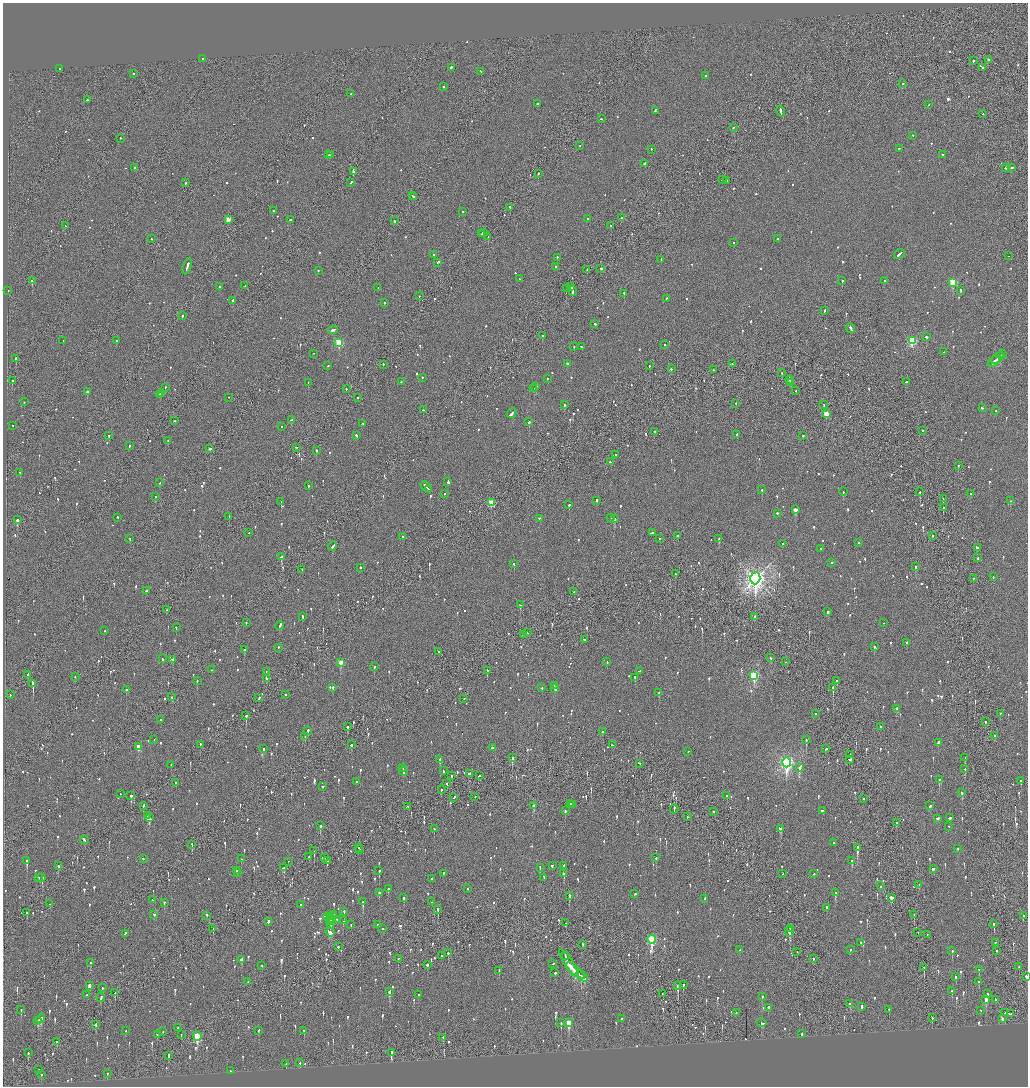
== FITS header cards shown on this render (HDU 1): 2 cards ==
NAXIS1  =                 2051
NAXIS2  =                 2168

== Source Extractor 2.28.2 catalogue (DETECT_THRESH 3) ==
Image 2051 x 2168 px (HDU 1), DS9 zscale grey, zoomed out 1/2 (1 PNG px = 2 x 2 image px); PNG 1030 x 1088 px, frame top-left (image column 2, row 2168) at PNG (3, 3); each listed source drawn as its Kron ellipse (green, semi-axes under 4 px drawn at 4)
Background -0.0903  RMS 0.068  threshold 0.205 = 3 sigma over >= 5 px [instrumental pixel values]
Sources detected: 1385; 48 cannot appear on this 1/2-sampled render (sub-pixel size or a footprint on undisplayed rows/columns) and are neither listed nor drawn; of the other 1337, the 500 brightest by FLUX_AUTO listed and drawn (837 fainter detections omitted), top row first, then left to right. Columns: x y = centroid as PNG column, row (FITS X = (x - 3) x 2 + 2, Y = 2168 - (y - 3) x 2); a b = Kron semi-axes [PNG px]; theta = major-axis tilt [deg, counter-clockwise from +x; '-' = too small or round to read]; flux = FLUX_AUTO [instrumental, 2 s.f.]
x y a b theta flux
202 59 2 2 - 75
989 60 2 2 - 59
973 61 2 2 - 180
451 68 3 2 - 190
982 68 2 2 - 450
60 69 2 2 - 110
480 72 2 2 - 71
134 74 2 1 - 120
705 76 2 2 - 52
902 84 2 2 - 96
443 87 2 2 - 150
351 94 2 2 - 110
87 100 2 2 - 170
537 104 2 2 - 120
928 105 2 2 - 56
655 111 3 2 - 99
781 112 5 2 - 270
983 114 2 2 - 64
601 119 2 2 - 56
733 128 2 2 - 79
913 136 2 2 - 75
120 139 2 2 - 140
580 146 2 2 - 51
652 149 2 2 - 74
899 149 2 2 - 73
329 155 2 2 - 97
331 155 2 2 - 140
943 155 2 2 - 75
644 164 2 2 - 160
134 168 2 2 - 210
1005 168 2 2 - 79
1012 168 3 2 - 190
353 172 3 1 - 680
538 174 2 2 - 55
723 180 2 2 - 140
727 181 2 2 - 150
186 183 3 2 - 81
351 183 3 2 - 80
412 196 2 1 - 130
414 197 3 2 - 250
510 208 2 1 - 78
273 211 2 2 - 140
462 212 2 2 - 100
621 218 2 2 - 67
588 219 2 2 - 190
228 220 2 2 - 190
290 220 2 2 - 150
394 221 2 2 - 130
65 226 2 1 - 73
611 226 2 2 - 76
483 233 4 2 - 530
482 234 2 1 - 100
488 237 2 1 - 200
151 239 2 1 - 51
778 239 2 2 - 58
734 243 2 2 - 58
899 254 6 2 39 330
434 255 2 2 - 75
1009 256 2 1 - 52
557 258 2 2 - 140
661 260 2 2 - 65
438 263 2 2 - 200
187 267 8 2 71 290
556 267 2 2 - 76
601 269 3 2 - 100
587 270 2 1 - 400
318 271 2 2 - 63
519 279 2 2 - 67
32 281 2 2 - 400
842 281 2 2 - 320
885 281 2 2 - 120
953 283 3 3 - 850
245 286 2 2 - 76
220 287 2 2 - 350
571 287 4 1 - 150
378 288 2 1 - 180
566 289 2 1 - 55
8 291 2 2 - 110
572 291 5 2 - 240
961 291 2 2 - 61
624 294 2 2 - 420
419 296 2 1 - 56
666 299 3 2 - 75
233 301 2 2 - 800
384 303 2 2 - 77
825 311 4 2 - 92
182 316 2 2 - 180
595 324 2 2 - 110
851 329 5 2 - 210
333 330 5 2 - 160
542 336 2 2 - 180
926 337 2 2 - 130
63 341 2 2 - 90
117 341 2 2 - 170
912 341 3 3 - 1200
339 343 3 3 - 930
665 345 2 1 - 110
574 347 2 2 - 100
581 347 2 2 - 53
944 352 2 2 - 130
314 354 2 2 - 60
1002 355 4 2 - 160
16 359 3 2 - 1400
998 359 7 1 40 340
994 362 6 2 34 210
567 364 2 2 - 140
732 364 2 1 - 76
383 365 2 2 - 68
328 366 2 2 - 59
649 366 2 2 - 110
671 369 2 2 - 56
713 370 2 1 - 140
782 373 2 2 - 64
422 378 2 2 - 100
548 379 2 2 - 52
790 380 4 2 - 230
12 381 2 2 - 150
401 382 2 2 - 70
906 382 2 2 - 88
308 383 2 2 - 170
791 383 3 1 - 250
536 387 3 2 - 160
165 388 2 2 - 92
346 389 2 2 - 71
534 389 2 2 - 120
796 391 2 2 - 60
87 392 2 2 - 230
161 394 2 1 - 97
160 395 2 2 - 140
229 398 2 1 - 160
357 398 2 1 - 68
24 402 2 2 - 77
736 404 2 2 - 54
564 405 2 2 - 89
824 405 2 1 - 63
982 408 2 2 - 320
423 410 2 1 - 91
996 411 2 2 - 100
511 414 5 2 - 230
826 414 3 3 - 300
292 420 3 2 - 390
175 421 2 2 - 86
529 422 2 2 - 240
363 424 2 2 - 62
12 426 2 2 - 63
281 427 2 2 - 90
923 431 2 2 - 81
654 432 2 1 - 110
737 435 2 2 - 430
109 436 2 2 - 110
356 436 2 2 - 72
803 436 2 2 - 92
168 441 2 2 - 78
129 446 2 2 - 63
296 448 3 1 - 77
210 449 2 2 - 240
316 451 2 2 - 170
616 455 2 2 - 69
610 462 2 2 - 52
958 466 2 2 - 83
20 473 2 2 - 170
448 482 3 2 - 160
160 483 2 2 - 51
308 486 2 2 - 72
426 488 7 2 -46 280
429 490 2 1 - 69
762 490 2 2 - 58
843 492 2 2 - 69
920 492 2 2 - 290
444 494 2 2 - 60
970 494 2 2 - 73
156 497 2 2 - 68
943 499 2 1 - 66
597 501 3 2 - 89
1010 501 2 2 - 91
281 502 2 2 - 210
491 503 3 2 - 330
569 505 2 2 - 170
943 508 2 2 - 65
795 510 3 2 - 460
777 514 2 2 - 220
229 517 2 2 - 58
117 518 2 2 - 56
610 518 2 2 - 80
539 519 2 2 - 100
614 519 2 2 - 480
17 520 3 2 - 410
249 533 2 2 - 62
652 533 2 2 - 91
678 536 2 2 - 98
932 536 2 2 - 85
403 537 2 2 - 63
130 539 2 2 - 58
659 539 2 2 - 82
719 539 2 2 - 250
859 543 2 2 - 120
783 544 2 2 - 51
333 546 4 2 - 140
977 548 4 2 - 170
820 549 2 2 - 340
281 557 3 2 - 690
978 558 2 2 - 69
832 563 2 2 - 95
514 564 2 2 - 100
916 567 2 2 - 160
360 568 2 2 - 120
302 570 2 1 - 51
675 574 2 2 - 60
993 577 2 2 - 56
755 579 6 5 - 9300
973 579 2 2 - 59
146 591 2 2 - 79
574 592 2 2 - 52
520 605 2 2 - 140
166 610 2 1 - 80
828 612 2 2 - 170
303 617 3 2 - 74
755 617 3 2 - 100
246 623 2 2 - 63
884 623 2 1 - 58
280 626 5 2 - 180
176 627 2 2 - 95
105 631 2 1 - 53
527 633 2 1 - 120
523 635 2 2 - 110
584 640 2 2 - 68
906 643 2 2 - 78
874 647 2 2 - 93
278 648 2 2 - 59
244 650 2 2 - 110
439 652 2 2 - 58
771 658 3 2 - 62
162 659 2 2 - 100
172 660 3 2 - 92
607 662 2 2 - 88
785 662 2 2 - 51
341 663 3 2 - 170
374 667 2 2 - 85
211 670 2 1 - 64
487 671 2 2 - 110
640 671 3 2 - 80
266 672 2 1 - 51
28 675 3 1 - 220
754 676 4 3 - 1300
75 677 2 2 - 53
635 678 3 2 - 62
266 679 2 2 - 66
197 681 3 2 - 110
837 681 2 2 - 100
33 684 2 2 - 1200
554 686 2 2 - 90
333 688 2 2 - 74
542 688 2 2 - 160
833 688 3 2 - 300
555 689 4 2 - 160
126 690 2 2 - 110
659 693 3 2 - 120
10 695 2 1 - 54
286 695 2 2 - 56
172 697 2 2 - 58
259 698 3 2 - 59
464 699 2 2 - 51
897 709 3 2 - 140
815 714 2 1 - 55
1000 714 2 1 - 130
246 716 2 2 - 190
161 720 2 2 - 62
986 722 3 2 - 78
347 727 2 2 - 880
880 727 2 2 - 89
308 731 3 2 - 120
602 732 2 2 - 82
995 736 3 2 - 110
305 737 3 2 - 58
154 740 2 2 - 64
806 740 3 2 - 77
938 743 3 2 - 110
200 745 2 2 - 120
351 745 3 2 - 140
612 745 2 2 - 69
138 747 3 2 - 180
492 748 3 2 - 110
263 749 3 2 - 66
826 749 3 2 - 330
688 752 2 2 - 51
850 755 2 1 - 55
512 758 2 2 - 320
965 758 2 1 - 52
440 760 2 2 - 440
850 760 4 2 - 120
786 763 5 4 - 3800
640 764 2 2 - 370
171 765 2 1 - 54
403 768 3 2 - 140
800 768 3 2 - 690
965 769 3 2 - 66
443 771 3 2 - 110
403 772 4 2 - 150
469 774 3 2 - 160
452 776 2 2 - 93
479 776 2 2 - 150
940 780 3 2 - 190
1021 781 3 2 - 96
356 782 2 2 - 120
176 783 2 1 - 68
447 784 2 1 - 280
323 787 2 2 - 100
441 790 2 2 - 70
962 793 2 2 - 420
120 794 2 1 - 60
131 796 3 2 - 370
726 796 2 2 - 51
475 797 2 1 - 59
454 798 3 1 - 130
863 799 2 2 - 61
570 804 2 1 - 57
573 805 2 2 - 120
143 806 3 2 - 120
534 806 2 2 - 350
930 806 3 2 - 150
408 807 3 2 - 120
674 809 4 1 - 200
565 811 3 2 - 88
822 811 3 2 - 110
714 812 2 2 - 57
147 816 2 2 - 130
687 817 2 2 - 61
149 818 3 3 - 180
949 818 3 2 - 110
937 819 3 2 - 110
897 823 2 2 - 57
320 826 2 2 - 270
949 827 2 2 - 52
434 829 2 2 - 56
781 829 4 2 - 310
84 840 4 2 - 250
834 843 2 2 - 120
192 845 2 1 - 100
359 848 2 2 - 91
857 848 3 2 - 920
958 849 2 2 - 200
360 850 2 2 - 73
314 851 2 2 - 140
309 857 2 1 - 57
325 858 2 2 - 52
656 858 2 2 - 75
143 859 2 2 - 55
241 859 2 2 - 67
27 861 3 2 - 290
327 861 2 2 - 78
852 861 3 2 - 210
288 862 2 1 - 60
58 866 3 2 - 97
552 866 2 2 - 56
564 866 2 2 - 150
283 868 3 2 - 93
540 868 3 2 - 77
933 869 3 2 - 76
237 871 2 2 - 140
379 871 2 2 - 290
237 873 2 1 - 250
443 874 2 2 - 160
564 874 3 2 - 95
782 874 2 1 - 150
814 874 2 1 - 91
38 878 2 2 - 97
42 878 3 2 - 160
544 878 3 2 - 73
432 879 2 2 - 51
919 885 2 2 - 56
880 886 2 1 - 60
388 889 2 2 - 57
468 889 2 2 - 79
379 893 2 2 - 86
835 893 4 2 - 170
634 894 2 2 - 85
569 896 3 2 - 240
404 898 2 2 - 200
891 898 3 3 - 150
704 899 2 2 - 180
152 900 2 2 - 55
363 902 3 2 - 770
432 902 2 2 - 86
164 903 2 2 - 89
50 904 2 2 - 54
301 905 2 2 - 89
827 908 2 2 - 220
438 910 3 2 - 170
344 912 3 2 - 75
27 913 3 1 - 120
154 915 3 2 - 88
334 915 2 2 - 87
914 915 3 1 - 76
207 916 2 1 - 60
1023 916 3 2 - 59
327 917 2 2 - 66
331 917 2 2 - 57
331 919 2 2 - 53
337 920 3 2 - 130
330 921 4 1 - 65
343 921 2 2 - 110
268 922 3 2 - 120
566 923 2 2 - 85
994 924 3 2 - 270
351 925 2 2 - 68
378 925 2 2 - 70
330 926 2 2 - 89
213 929 2 1 - 59
383 929 2 2 - 66
790 929 2 2 - 330
330 932 5 2 - 150
789 932 5 2 - 66
918 933 2 1 - 53
125 934 3 2 - 150
927 935 2 1 - 64
652 940 4 3 - 1100
861 943 2 1 - 70
995 943 2 1 - 90
583 945 2 1 - 52
338 947 2 2 - 110
740 950 2 2 - 53
850 950 2 2 - 55
952 951 2 2 - 77
997 951 2 2 - 53
797 952 2 2 - 52
448 953 2 2 - 180
441 956 2 1 - 64
565 956 4 2 - 170
398 959 2 2 - 68
813 959 2 2 - 180
241 960 3 2 - 88
90 963 2 2 - 93
553 964 2 2 - 99
569 964 16 2 -57 330
427 965 2 2 - 150
262 966 2 2 - 56
1019 967 2 2 - 64
924 968 3 2 - 160
979 970 3 2 - 69
499 971 2 2 - 78
575 971 11 2 -40 370
555 973 2 2 - 210
582 977 7 2 -42 300
956 977 2 2 - 130
1026 977 3 2 - 390
248 982 2 2 - 86
979 982 3 2 - 76
683 985 3 2 - 55
89 986 3 2 - 76
677 986 2 1 - 74
102 988 2 2 - 59
952 991 2 1 - 93
389 992 3 2 - 160
115 993 3 2 - 100
662 994 2 1 - 59
988 994 2 2 - 140
87 995 2 2 - 530
418 995 2 2 - 93
762 997 3 2 - 53
101 998 4 2 - 120
986 1000 4 2 - 320
995 1000 2 2 - 87
850 1004 3 2 - 64
862 1007 3 2 - 170
768 1008 2 2 - 240
21 1010 3 2 - 62
889 1010 2 2 - 87
981 1011 2 2 - 190
736 1013 2 2 - 52
1005 1013 2 2 - 110
1010 1014 4 2 - 170
932 1018 3 2 - 63
41 1019 4 3 - 200
622 1019 2 2 - 80
1002 1019 3 2 - 140
38 1021 4 3 - 180
561 1023 3 2 - 150
569 1023 4 3 - 350
762 1023 4 2 - 180
96 1025 3 2 - 140
178 1028 2 2 - 74
126 1031 2 1 - 64
258 1031 3 2 - 63
304 1031 2 2 - 92
163 1032 2 1 - 54
802 1034 3 2 - 67
157 1035 2 2 - 82
181 1035 2 1 - 59
197 1036 4 3 - 730
443 1038 3 2 - 91
57 1042 2 2 - 63
28 1053 2 2 - 69
391 1053 4 2 - 360
168 1056 2 2 - 140
300 1063 3 2 - 69
286 1064 2 2 - 240
39 1070 2 2 - 63
230 1071 2 2 - 51
107 1074 3 2 - 72
41 1075 2 2 - 220
At the frame edge (FLAGS 8, measured only in part): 1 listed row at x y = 1026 977
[837 fainter detections neither listed nor drawn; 48 sub-pixel or undisplayed-footprint detections neither listed nor drawn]